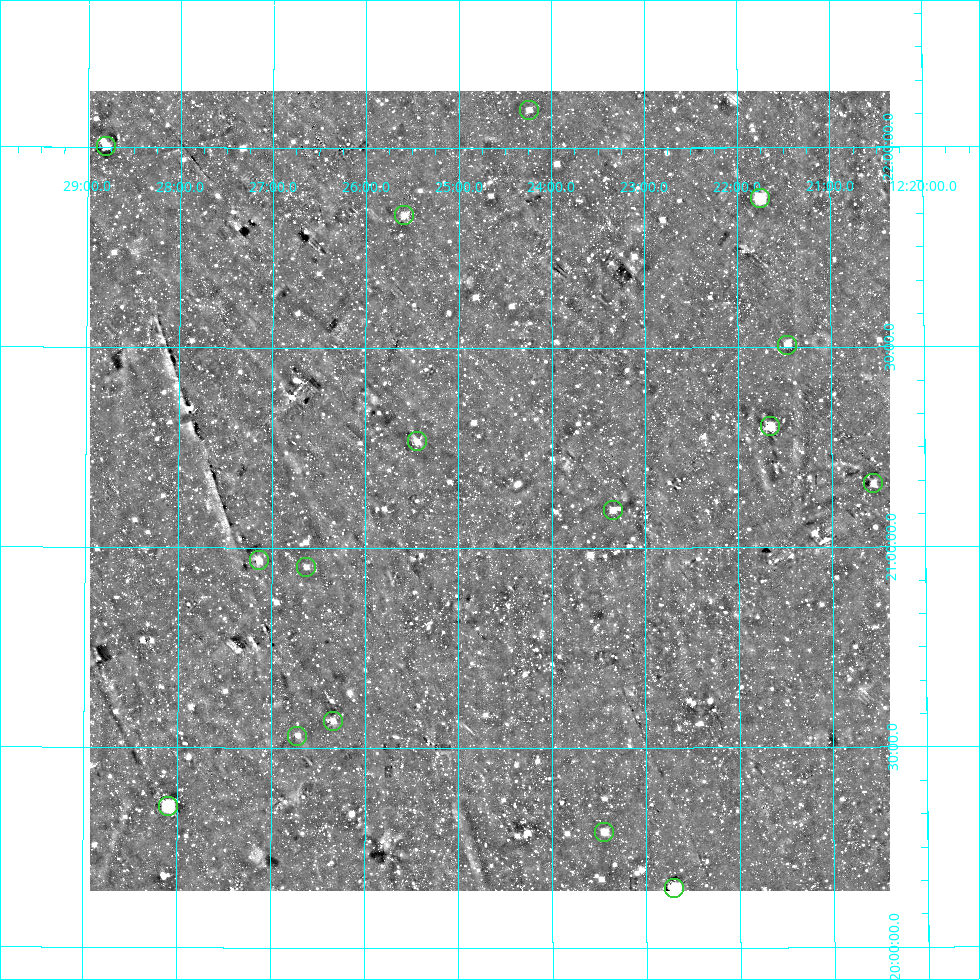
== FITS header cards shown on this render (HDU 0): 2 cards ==
NAXIS1  =                  800
NAXIS2  =                  800

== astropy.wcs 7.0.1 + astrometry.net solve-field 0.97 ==
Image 800 x 800 px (HDU 0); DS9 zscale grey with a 90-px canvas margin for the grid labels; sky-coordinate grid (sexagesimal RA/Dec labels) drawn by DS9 from the SOLVED WCS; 16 Tycho-2 reference stars matched to detected sources circled (green)
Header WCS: RA---AIT/DEC--AIT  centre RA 12:24:40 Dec +21:09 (186.17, +21.14 deg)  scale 9 arcsec/px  FOV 120.0' x 120.0'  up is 0 deg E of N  parity normal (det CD < 0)
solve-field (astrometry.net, Tycho-2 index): SOLVED blind (the header's WCS was not the basis of the solution)
Solved WCS: RA---TAN-SIP/DEC--TAN-SIP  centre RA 12:24:40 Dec +21:09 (186.17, +21.14 deg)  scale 9 arcsec/px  FOV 120.0' x 120.0'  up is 0 deg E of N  parity normal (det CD < 0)
Header WCS and blind solve agree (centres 0.68 arcsec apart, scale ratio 0.9999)
Tycho-2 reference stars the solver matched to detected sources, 16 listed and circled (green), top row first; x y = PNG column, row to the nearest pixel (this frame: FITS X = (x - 90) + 1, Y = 800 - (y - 91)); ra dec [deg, ICRS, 3 dp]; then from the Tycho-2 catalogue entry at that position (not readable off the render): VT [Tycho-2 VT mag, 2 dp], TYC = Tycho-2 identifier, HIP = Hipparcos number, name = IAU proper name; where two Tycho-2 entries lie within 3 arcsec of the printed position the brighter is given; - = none
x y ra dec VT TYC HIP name
529 110 186.060 +22.096 10.23 1447-1967-1 - -
106 146 187.201 +22.003 9.24 1447-1499-1 60897 -
760 198 185.438 +21.873 7.48 1447-1194-1 60290 -
404 215 186.396 +21.832 10.19 1447-1344-1 60633 -
787 345 185.367 +21.507 9.69 1447-1532-1 - -
770 426 185.414 +21.303 8.45 1447-1126-1 60282 -
417 441 186.361 +21.267 9.40 1447-1864-1 - -
873 483 185.139 +21.159 9.65 1447-1722-1 - -
613 510 185.836 +21.095 9.98 1447-1400-1 - -
259 560 186.785 +20.969 9.86 1447-1824-1 - -
306 567 186.657 +20.952 10.23 1447-1908-1 60720 -
333 721 186.584 +20.568 10.50 1447-959-1 - -
297 736 186.680 +20.531 10.69 1447-1980-1 - -
168 806 187.024 +20.354 7.93 1447-1564-1 60834 -
604 832 185.862 +20.291 10.12 1447-164-1 60433 -
674 888 185.675 +20.149 8.06 1447-111-1 60368 -